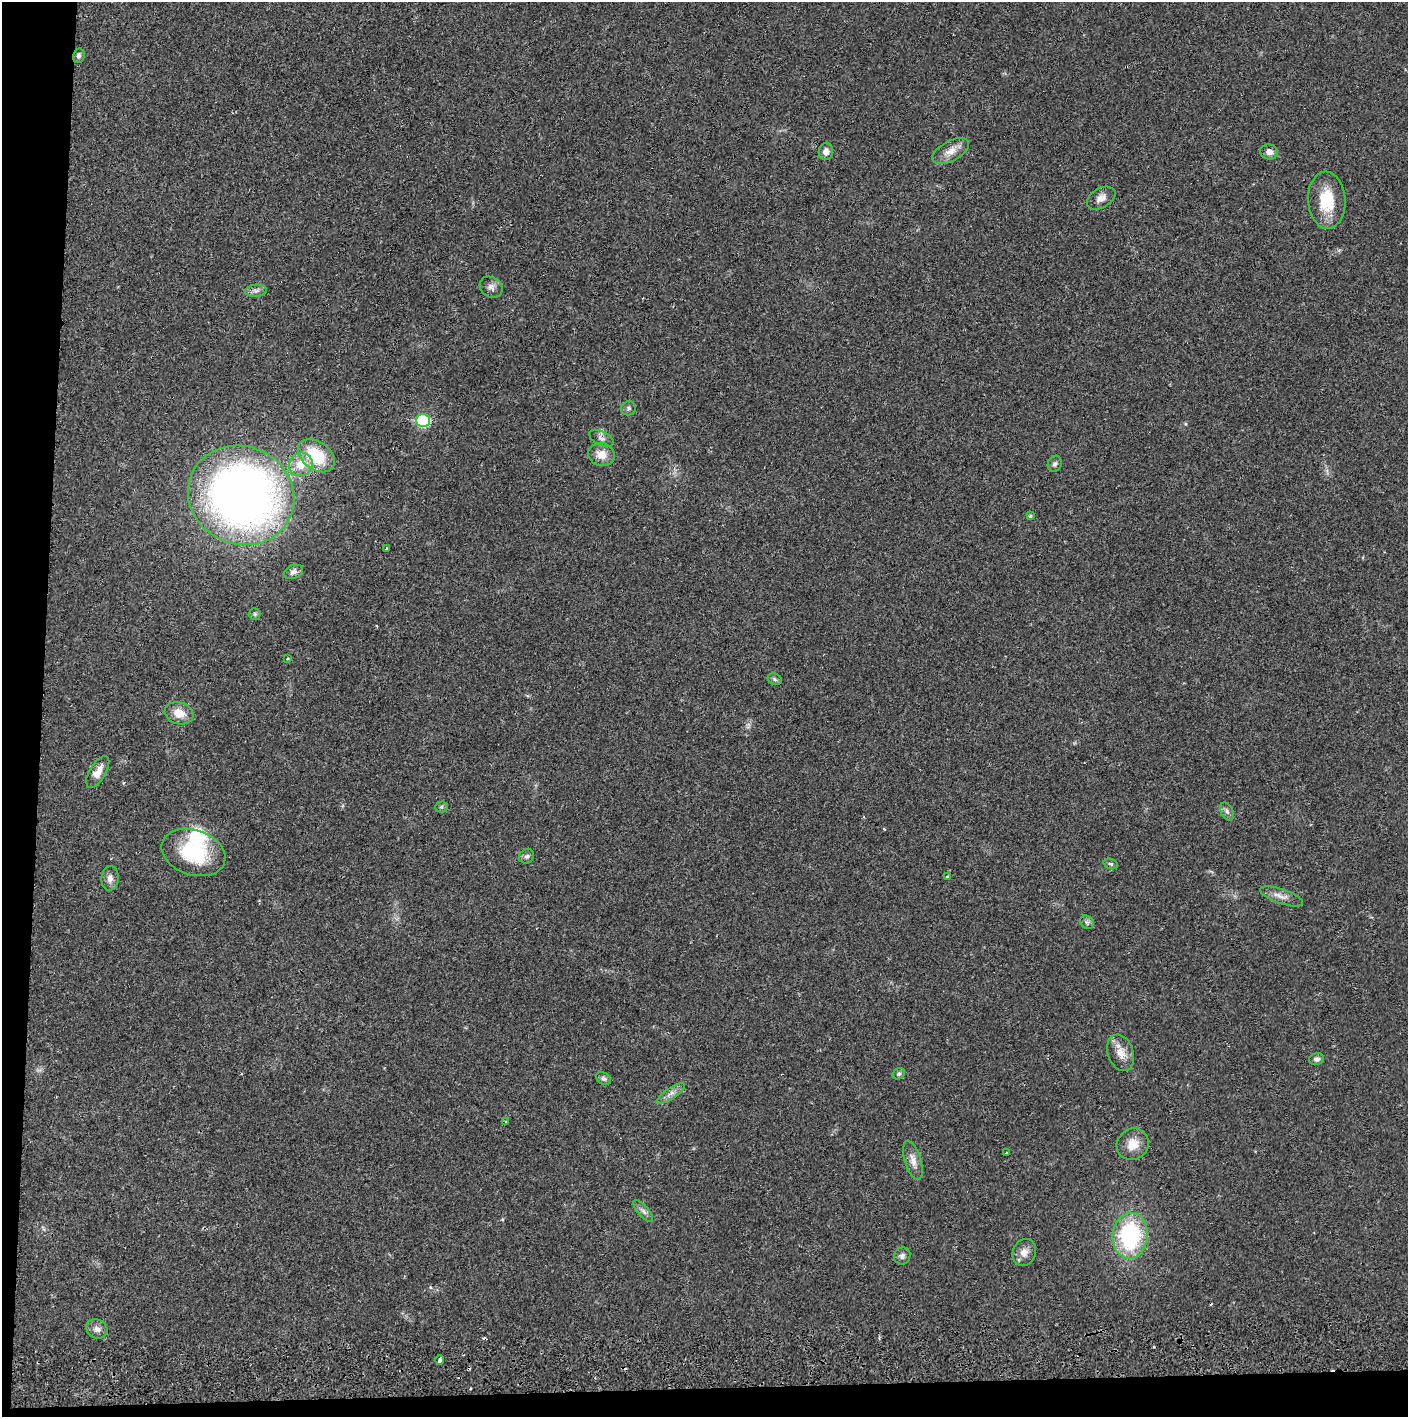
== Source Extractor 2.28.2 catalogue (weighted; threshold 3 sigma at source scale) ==
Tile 7 of 3 x 3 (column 1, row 3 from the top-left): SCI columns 4-1409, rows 56-1470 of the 4229 x 4358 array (HDU 1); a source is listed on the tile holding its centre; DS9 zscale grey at full resolution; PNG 1410 x 1419 px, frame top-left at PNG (2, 2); each listed source drawn as its Kron ellipse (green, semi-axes under 4 px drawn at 4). Shown black and unused: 5% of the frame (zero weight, under 2 of 3 exposures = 3% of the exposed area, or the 3 px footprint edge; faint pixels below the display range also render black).
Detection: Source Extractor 2.28.2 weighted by HDU 2 'WHT'; one run over the whole footprint, this tile lists its part. Background 0.0205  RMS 0.0034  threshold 0.0155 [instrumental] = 3 sigma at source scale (4.5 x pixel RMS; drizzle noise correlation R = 1.50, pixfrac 1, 0.05/0.05 arcsec/px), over >= 5 px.
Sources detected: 53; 4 cosmic-ray / hot-pixel residue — neither listed nor drawn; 1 inside a brighter listed object's ellipse — not listed separately; the other 48 listed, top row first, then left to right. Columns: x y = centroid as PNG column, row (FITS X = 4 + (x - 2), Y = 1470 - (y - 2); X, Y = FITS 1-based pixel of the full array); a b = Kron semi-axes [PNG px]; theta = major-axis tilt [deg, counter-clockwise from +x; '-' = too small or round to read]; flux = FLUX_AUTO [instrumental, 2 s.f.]
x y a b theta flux
79 56 7 5 76 0.85
951 151 20 10 29 3.6
826 152 8 7 - 2
1269 152 9 7 -13 1.9
1101 198 15 9 30 2.5
1327 200 28 18 -86 12
491 287 12 9 -36 1.8
256 291 11 6 4 1.3
628 408 7 7 - 0.82
423 420 7 6 - 28
601 438 13 7 -26 1.5
602 455 13 11 -16 3.8
316 456 20 13 -37 14
301 464 12 11 - 5.9
1055 464 8 6 71 0.92
241 495 54 49 -24 240
1030 516 4 3 - 0.59
386 549 4 2 - 0.59
293 572 10 6 23 1.4
255 614 6 5 - 0.57
287 659 3 2 - 0.26
775 679 7 5 -24 0.71
179 713 15 11 -17 4.7
98 772 18 8 59 3.2
441 807 6 5 - 0.62
1227 811 9 6 -63 1
193 852 33 22 -19 22
527 856 8 6 37 0.91
1111 864 7 5 -17 0.71
948 877 3 3 - 0.87
110 878 12 8 87 1.9
1281 896 23 7 -19 2.5
1087 922 7 6 - 0.84
1121 1053 19 12 -70 4.2
1316 1059 7 6 - 1.1
899 1074 6 5 - 0.68
603 1078 8 6 -31 0.88
671 1094 16 5 33 1.9
505 1122 3 3 - 0.92
1133 1144 16 15 - 4.7
1006 1153 3 2 - 0.54
913 1160 20 8 -73 2.9
643 1211 13 5 -49 1.3
1130 1236 23 17 84 34
1024 1252 14 11 67 2.8
902 1256 9 8 - 1.3
97 1329 11 9 -25 1.9
440 1360 4 3 - 2.5